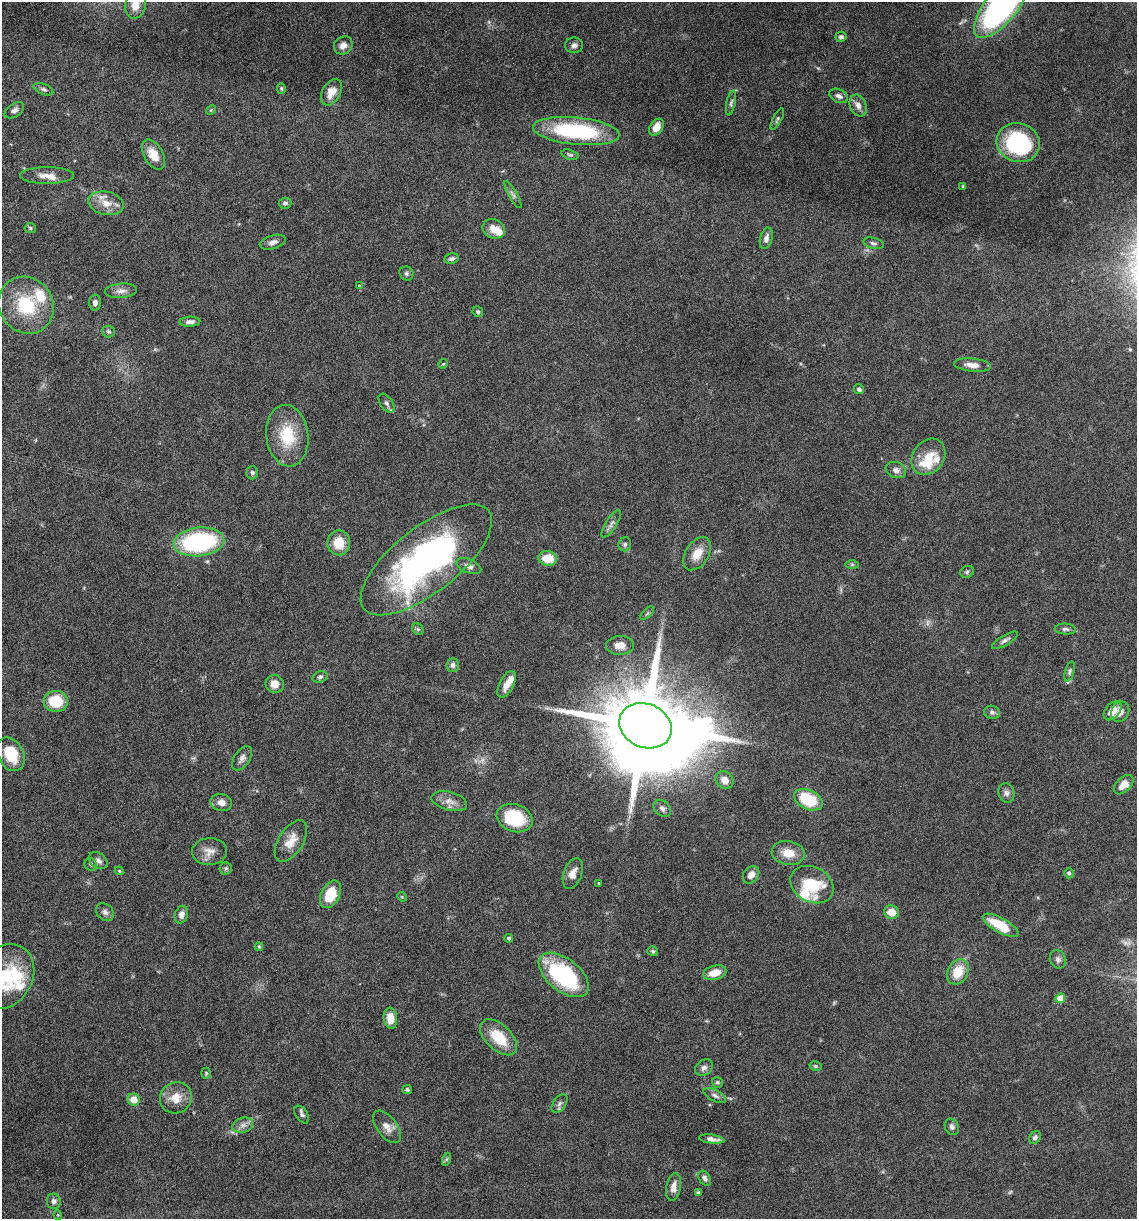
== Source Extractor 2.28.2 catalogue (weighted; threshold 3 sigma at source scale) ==
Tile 11 of 4 x 4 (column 3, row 3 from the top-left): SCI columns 2506-3640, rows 1218-2434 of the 4893 x 4871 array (HDU 1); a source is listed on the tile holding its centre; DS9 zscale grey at full resolution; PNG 1139 x 1221 px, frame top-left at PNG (2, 2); each listed source drawn as its Kron ellipse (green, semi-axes under 4 px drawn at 4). Nothing masked; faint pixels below the display range render black.
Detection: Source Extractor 2.28.2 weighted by HDU 2 'WHT'; one run over the whole footprint, this tile lists its part. Background 0.0424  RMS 0.0026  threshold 0.0105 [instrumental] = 3 sigma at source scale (4.09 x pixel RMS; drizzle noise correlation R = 1.36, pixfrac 0.8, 0.05/0.05 arcsec/px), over >= 5 px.
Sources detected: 145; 5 too faint to see at this stretch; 1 inside a brighter object's white glare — neither listed nor drawn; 8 inside a brighter listed object's ellipse — not listed separately; the other 131 listed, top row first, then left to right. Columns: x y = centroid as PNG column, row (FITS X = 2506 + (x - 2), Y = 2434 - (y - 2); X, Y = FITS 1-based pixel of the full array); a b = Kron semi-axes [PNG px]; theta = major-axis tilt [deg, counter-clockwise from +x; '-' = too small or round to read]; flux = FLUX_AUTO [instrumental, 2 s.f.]
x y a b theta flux
135 5 14 10 76 3.2
1002 5 40 16 51 74
841 37 5 5 - 0.59
343 45 10 8 42 1.5
574 45 9 7 0 0.88
281 88 5 4 - 0.3
43 89 10 5 -22 0.63
331 92 14 9 60 2.6
839 96 10 6 -26 1
731 103 13 4 78 0.65
858 105 11 8 -68 1.5
14 110 11 6 34 0.9
211 110 5 4 - 0.26
777 119 12 4 61 0.49
656 127 9 6 57 2.6
576 131 43 13 -6 25
1018 143 22 19 -20 22
153 154 16 9 -60 3.4
570 155 9 5 -15 0.47
47 176 27 8 0 2.5
963 186 4 3 - 0.31
513 194 15 4 -60 0.69
106 203 18 11 -12 3.4
285 203 6 5 - 0.6
30 228 6 5 - 0.4
494 229 11 9 -23 2.8
766 238 11 6 76 1.1
273 242 13 6 17 1.2
874 243 10 5 -15 0.65
452 259 7 5 8 0.6
406 273 7 6 - 0.53
359 285 4 2 - 0.2
121 291 16 7 4 1.5
95 303 8 6 87 0.8
26 305 29 27 -53 13
478 312 5 5 - 0.41
190 322 10 5 2 0.97
109 331 6 6 - 0.45
443 364 5 4 - 0.25
972 365 18 6 -6 2
859 389 5 4 - 0.6
386 403 11 6 -55 0.8
287 436 31 21 -83 9.5
928 457 19 15 53 4.8
896 470 10 8 -20 1.2
252 473 6 6 - 0.53
611 524 16 5 58 1.1
199 542 25 14 6 31
339 543 12 11 - 4.7
625 544 7 6 - 0.56
697 554 18 11 57 3.5
548 558 9 7 -10 4.4
426 560 79 32 38 73
852 564 6 4 0 0.37
469 566 13 6 -22 1.2
967 572 7 6 - 0.51
647 613 8 3 45 0.34
418 629 6 5 - 0.43
1065 629 10 5 -4 0.71
1005 640 14 5 30 0.81
620 645 14 9 1 2
453 665 7 6 - 0.81
1070 671 10 4 73 0.53
320 677 8 5 19 0.56
275 684 9 8 - 2.3
506 684 14 7 63 2.3
56 701 12 10 -5 7.8
1113 711 11 7 49 2.7
992 712 8 6 -16 0.74
1120 712 10 8 60 2
646 726 27 22 -24 4700
11 754 18 12 -63 7.2
242 758 14 7 56 1.2
725 780 9 8 - 1.9
1124 785 12 7 44 2.5
1006 793 10 8 -72 0.95
808 800 15 9 -26 9.9
449 801 18 9 -15 2.1
221 802 11 8 -14 1.5
662 808 10 7 -39 0.88
515 818 18 13 -19 13
291 841 23 12 57 3.3
209 851 17 13 3 2.3
788 853 16 12 -11 3.4
98 861 10 7 -35 0.93
91 864 6 6 - 0.54
226 869 6 6 - 0.41
119 871 4 4 - 0.27
573 873 16 9 70 2.3
1069 873 5 5 - 0.55
751 875 10 7 52 1.5
599 883 3 3 - 0.2
812 885 23 17 -29 11
330 894 15 9 63 6.8
402 897 5 4 - 0.24
105 912 10 7 -43 0.9
891 912 7 7 - 2.9
181 915 9 6 74 1.4
1001 925 20 7 -29 6.8
509 938 4 4 - 0.4
259 946 4 4 - 0.25
653 951 6 5 - 0.46
1058 959 9 8 - 0.84
958 972 13 10 60 4.9
715 973 11 7 14 3.3
564 975 29 16 -39 25
5 977 34 27 58 14
1060 998 5 5 - 3.5
390 1018 10 7 -84 3
499 1037 22 12 -43 7.1
815 1066 6 4 -15 0.41
704 1068 9 7 38 0.93
206 1073 5 4 - 0.35
717 1082 5 5 - 0.42
407 1090 5 4 - 0.42
715 1095 12 5 -27 0.88
176 1098 16 15 - 3.5
134 1100 6 6 - 3
560 1103 10 6 54 0.77
302 1115 10 6 -55 0.65
243 1125 10 7 19 1.2
387 1127 19 10 -52 2
952 1127 8 7 - 0.77
1035 1138 7 5 58 0.7
712 1139 13 4 -6 1.2
447 1159 6 4 71 0.38
705 1178 8 5 -59 0.8
673 1187 14 7 80 1.8
698 1192 4 4 - 0.4
54 1201 8 7 - 0.89
58 1215 5 3 - 0.19
Isophote crosses this tile's border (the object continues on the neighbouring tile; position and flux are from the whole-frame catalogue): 3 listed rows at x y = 135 5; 1002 5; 5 977